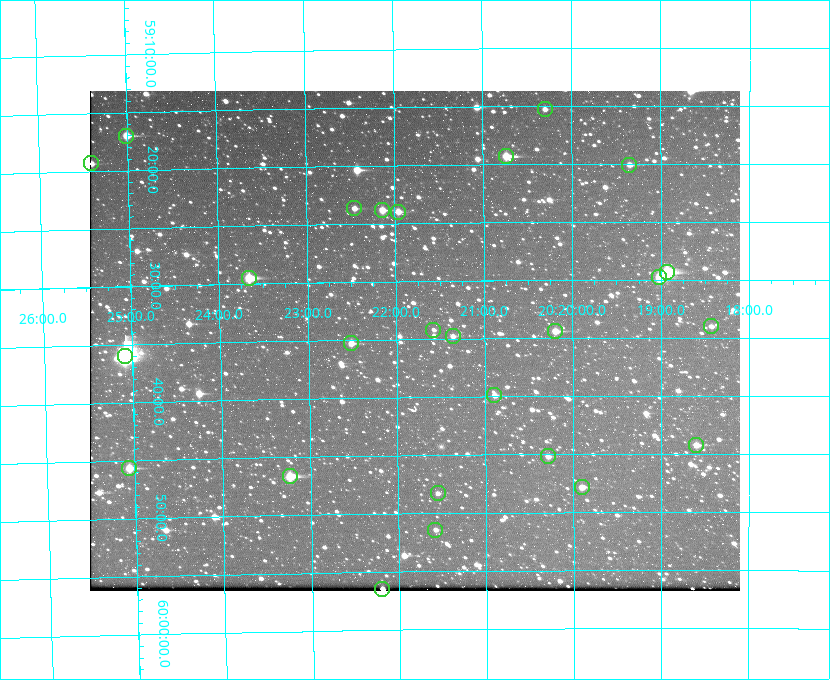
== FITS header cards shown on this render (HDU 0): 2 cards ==
NAXIS1  =                  650 / Width of table row in bytes
NAXIS2  =                  500 / Number of rows in table

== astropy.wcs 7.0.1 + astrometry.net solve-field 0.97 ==
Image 650 x 500 px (HDU 0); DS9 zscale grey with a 90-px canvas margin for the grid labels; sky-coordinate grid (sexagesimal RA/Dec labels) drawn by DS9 from the SOLVED WCS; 26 Tycho-2 reference stars matched to detected sources circled (green)
Header WCS: none
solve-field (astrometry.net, Tycho-2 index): SOLVED blind (the file carries no WCS)
Solved WCS: RA---TAN-SIP/DEC--TAN-SIP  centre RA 20:21:48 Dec +59:35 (305.45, +59.59 deg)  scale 5.17 arcsec/px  FOV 56.0' x 43.1'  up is -179 deg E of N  parity flipped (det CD > 0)
(file carries no celestial WCS; the grid is the blind solution)
Tycho-2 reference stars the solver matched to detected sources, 26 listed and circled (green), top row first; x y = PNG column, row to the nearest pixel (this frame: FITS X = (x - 90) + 1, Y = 500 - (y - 91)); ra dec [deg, ICRS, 3 dp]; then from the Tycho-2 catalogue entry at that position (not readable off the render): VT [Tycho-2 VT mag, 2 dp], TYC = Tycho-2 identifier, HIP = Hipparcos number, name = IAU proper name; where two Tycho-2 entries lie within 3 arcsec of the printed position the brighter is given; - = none
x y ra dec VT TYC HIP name
545 109 305.075 +59.254 11.10 3949-857-1 - -
126 136 306.252 +59.284 9.41 3949-1643-1 - -
506 156 305.185 +59.322 8.95 3949-1869-1 - -
91 163 306.353 +59.322 10.67 3949-467-1 - -
629 165 304.838 +59.335 10.93 3949-1877-1 - -
354 208 305.613 +59.394 10.81 3949-1261-1 - -
382 210 305.535 +59.397 10.37 3949-1383-1 - -
398 212 305.490 +59.400 10.79 3949-1179-1 - -
667 272 304.733 +59.490 8.93 3949-1451-1 - -
659 277 304.755 +59.496 9.37 3949-615-1 - -
249 278 305.915 +59.492 9.25 3949-1149-1 - -
711 326 304.607 +59.567 11.00 3949-1861-1 - -
433 330 305.394 +59.570 11.70 3949-405-1 - -
555 331 305.049 +59.573 10.18 3949-1099-1 - -
453 336 305.340 +59.579 10.98 3949-39-1 - -
351 343 305.628 +59.588 10.19 3949-1517-1 - -
125 356 306.271 +59.600 6.45 3949-2016-1 100714 -
494 395 305.223 +59.664 11.52 3949-1631-1 - -
696 445 304.649 +59.737 10.61 3949-735-1 - -
548 456 305.073 +59.753 11.06 3949-89-1 - -
129 468 306.265 +59.761 9.71 3949-555-1 - -
290 476 305.808 +59.778 8.73 3949-715-1 100545 -
582 487 304.976 +59.797 11.33 3949-1031-1 - -
438 493 305.387 +59.804 11.49 3949-285-1 - -
435 530 305.395 +59.857 11.71 3949-313-1 - -
382 589 305.548 +59.941 10.72 3949-815-1 - -